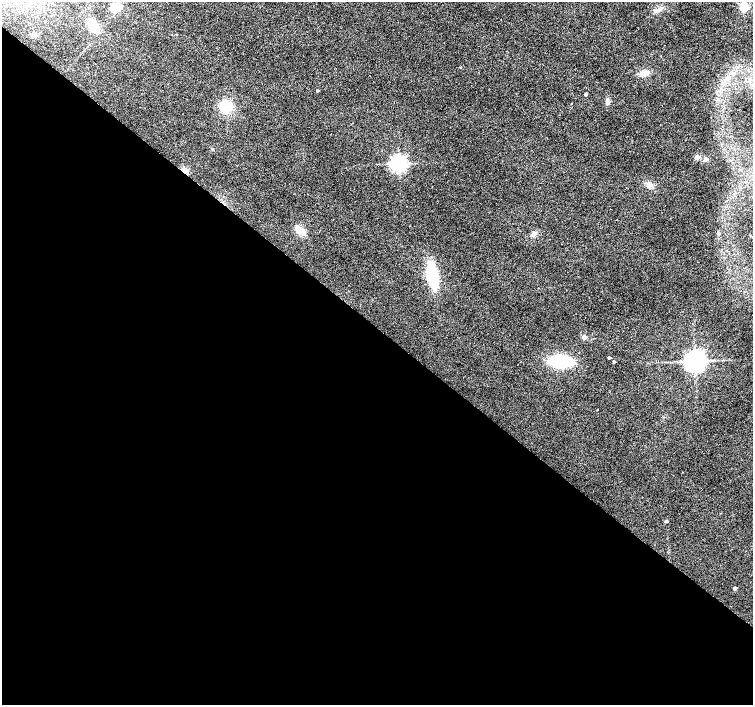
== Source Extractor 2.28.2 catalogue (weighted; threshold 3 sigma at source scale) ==
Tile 14 of 4 x 4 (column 2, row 4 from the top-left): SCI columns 1508-3009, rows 236-1641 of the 6013 x 6028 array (HDU 1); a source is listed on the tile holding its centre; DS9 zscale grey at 2 x 2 block average (1 PNG px = mean of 2 x 2 image px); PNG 755 x 707 px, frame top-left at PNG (2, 2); no overlay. Shown black and unused: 54% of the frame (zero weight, under 2 of 3 exposures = <1% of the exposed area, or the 3 px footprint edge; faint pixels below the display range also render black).
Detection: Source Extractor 2.28.2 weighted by HDU 2 'WHT'; one run over the whole footprint, this tile lists its part. Background 0.0342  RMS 0.0086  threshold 0.0388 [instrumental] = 3 sigma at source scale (4.5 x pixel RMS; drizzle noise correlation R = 1.50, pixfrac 1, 0.0396/0.0396 arcsec/px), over >= 5 px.
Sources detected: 29; all 29 listed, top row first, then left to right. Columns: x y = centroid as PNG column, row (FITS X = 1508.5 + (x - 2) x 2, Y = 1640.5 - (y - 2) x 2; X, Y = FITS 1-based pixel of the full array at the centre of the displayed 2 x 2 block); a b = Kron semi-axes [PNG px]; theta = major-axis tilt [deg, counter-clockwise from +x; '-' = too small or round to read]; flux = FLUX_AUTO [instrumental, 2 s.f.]
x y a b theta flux
116 7 8 7 - 35
744 7 3 3 - 110
658 10 7 4 20 5.7
92 25 13 7 -54 37
177 35 2 2 - 0.82
460 67 2 2 - 1.3
644 73 10 6 12 17
317 90 3 2 - 2.5
586 94 3 2 - 3.7
607 101 7 4 -86 6.1
571 103 2 2 - 1.1
226 107 4 4 - 390
697 157 3 3 - 22
706 159 3 3 - 9.2
399 163 4 4 - 870
185 172 4 2 - 86
649 185 8 6 -30 9.3
300 231 11 7 -39 21
534 233 5 2 - 2.7
718 233 3 3 - 4.4
432 276 17 7 -80 130
584 337 3 3 - 20
609 358 2 2 - 3.5
560 361 15 9 -4 120
695 361 5 5 - 1700
614 362 2 2 - 2.7
597 410 2 2 - 0.92
666 521 3 2 - 3.7
735 588 3 2 - 7.8
Overlapping masked pixels (flux is a lower limit): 1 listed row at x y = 185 172
Diffuse or blended objects may show on this block-average render without a row.